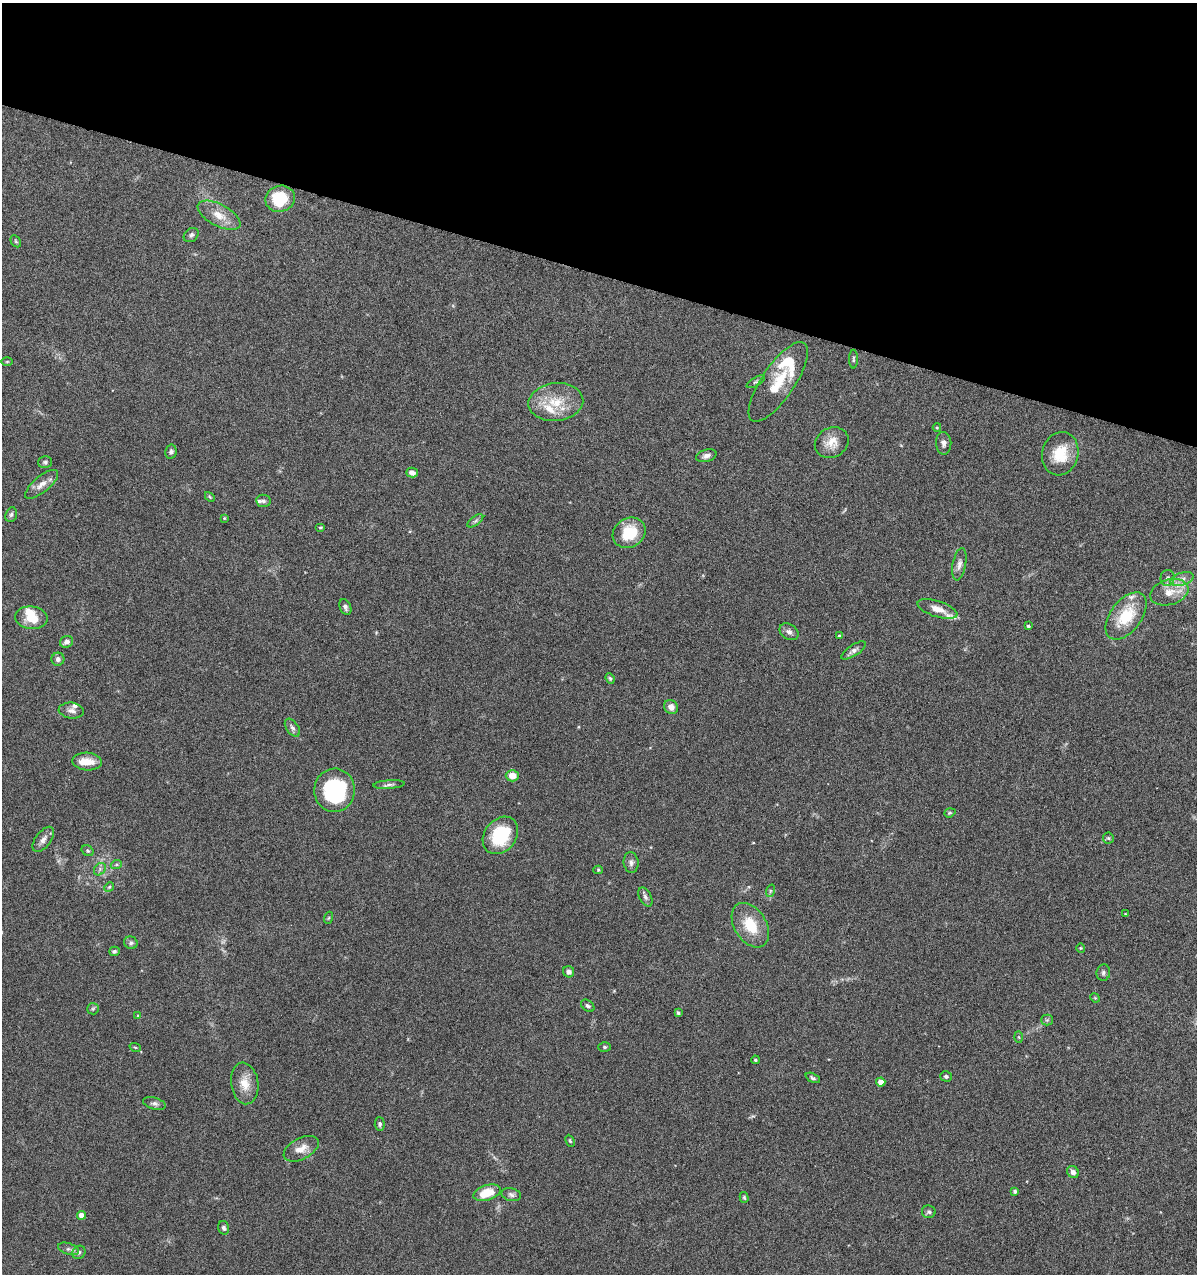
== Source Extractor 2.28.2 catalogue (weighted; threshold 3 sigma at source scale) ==
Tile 2 of 4 x 4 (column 2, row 1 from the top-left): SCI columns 1319-2513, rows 3815-5086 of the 5147 x 5088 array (HDU 1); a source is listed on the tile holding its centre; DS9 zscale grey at full resolution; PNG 1199 x 1276 px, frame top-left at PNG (2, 3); each listed source drawn as its Kron ellipse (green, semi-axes under 4 px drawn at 4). Shown black and unused: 21% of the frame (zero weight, under 4 of 8 exposures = <1% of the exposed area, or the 3 px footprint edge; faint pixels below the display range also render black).
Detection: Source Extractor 2.28.2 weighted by HDU 2 'WHT'; one run over the whole footprint, this tile lists its part. Background 0.0995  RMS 0.0049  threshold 0.0201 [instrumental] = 3 sigma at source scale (4.09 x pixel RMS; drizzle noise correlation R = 1.36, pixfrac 0.8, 0.05/0.05 arcsec/px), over >= 5 px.
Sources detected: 103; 1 inside a brighter object's white glare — neither listed nor drawn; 7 inside a brighter listed object's ellipse — not listed separately; the other 95 listed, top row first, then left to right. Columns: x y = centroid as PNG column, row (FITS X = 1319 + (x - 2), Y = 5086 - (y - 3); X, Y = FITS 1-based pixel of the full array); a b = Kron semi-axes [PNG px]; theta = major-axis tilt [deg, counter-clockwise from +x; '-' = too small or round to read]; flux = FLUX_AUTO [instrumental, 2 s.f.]
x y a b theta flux
280 199 15 13 17 15
219 215 23 11 -28 6.5
191 235 8 6 39 1.1
16 241 6 4 -59 0.64
853 359 9 3 90 0.62
7 362 6 4 1 0.47
756 382 10 4 31 0.82
778 382 47 16 56 14
556 402 27 19 6 13
937 427 4 4 - 0.39
832 443 17 14 28 5.7
944 443 11 7 -88 2
171 452 7 5 78 1.1
1060 454 22 18 74 13
706 456 10 6 15 1.9
45 462 7 6 - 0.93
412 473 6 4 -15 1.9
42 484 20 8 39 3.7
210 497 6 3 -45 0.51
263 501 7 6 - 1.2
11 515 7 5 72 1
224 518 4 4 - 0.41
475 521 9 4 35 0.98
320 527 5 3 - 0.43
629 533 17 14 32 14
959 564 16 6 79 2.4
1167 578 8 7 - 1.5
1182 579 12 6 16 2.5
1169 592 19 12 16 7.2
345 607 8 5 -65 1.2
937 609 21 8 -18 4.6
1126 616 27 15 53 17
31 618 16 11 -6 8
1028 626 4 3 - 0.73
789 632 10 7 -35 1.8
839 636 4 4 - 0.8
67 642 7 5 23 1.8
854 650 14 5 33 1.8
58 659 6 6 - 1.6
610 678 5 4 - 0.63
671 707 7 6 - 2.5
71 711 12 8 -6 2.3
292 728 10 6 -54 1.4
87 762 15 9 -3 6.5
512 776 6 5 - 5
389 785 15 4 4 1.4
335 790 22 20 88 37
950 813 6 4 20 0.6
500 835 20 16 51 22
1108 838 6 5 - 0.67
43 839 14 7 53 2.4
88 851 6 5 - 0.7
631 862 10 7 -83 1.7
116 865 6 4 19 0.62
100 869 7 5 48 1.1
598 870 5 4 - 0.55
109 887 5 4 - 0.59
770 891 6 4 72 0.65
645 897 10 6 -61 1.3
1125 914 3 3 - 0.37
328 918 6 4 70 0.52
750 925 24 16 -57 13
131 943 7 6 - 1
1081 948 4 4 - 0.44
114 951 5 4 - 0.79
569 972 5 5 - 1.9
1103 973 8 6 83 1.2
1095 998 5 4 - 0.45
588 1006 7 5 -38 0.99
93 1009 6 5 - 0.75
678 1013 4 4 - 0.92
138 1016 4 4 - 0.59
1047 1020 5 5 - 0.83
1019 1037 6 4 -88 0.5
135 1047 5 3 - 0.44
605 1047 6 5 - 0.78
755 1060 4 3 - 0.53
946 1076 6 5 - 1.1
813 1078 8 4 -25 0.82
881 1082 4 4 - 4.9
245 1083 21 13 -81 6.4
154 1103 11 6 -17 1.4
380 1124 6 5 - 1
570 1141 6 4 -64 0.52
301 1149 19 10 28 4.7
1073 1172 6 5 - 2
1015 1191 4 3 - 1.3
487 1193 14 7 18 11
511 1195 10 6 -14 1.4
744 1197 5 4 - 0.61
929 1212 7 6 - 1
81 1215 4 4 - 3.3
224 1228 7 5 -74 1.1
68 1249 11 5 -18 1.3
79 1252 7 6 - 1.2